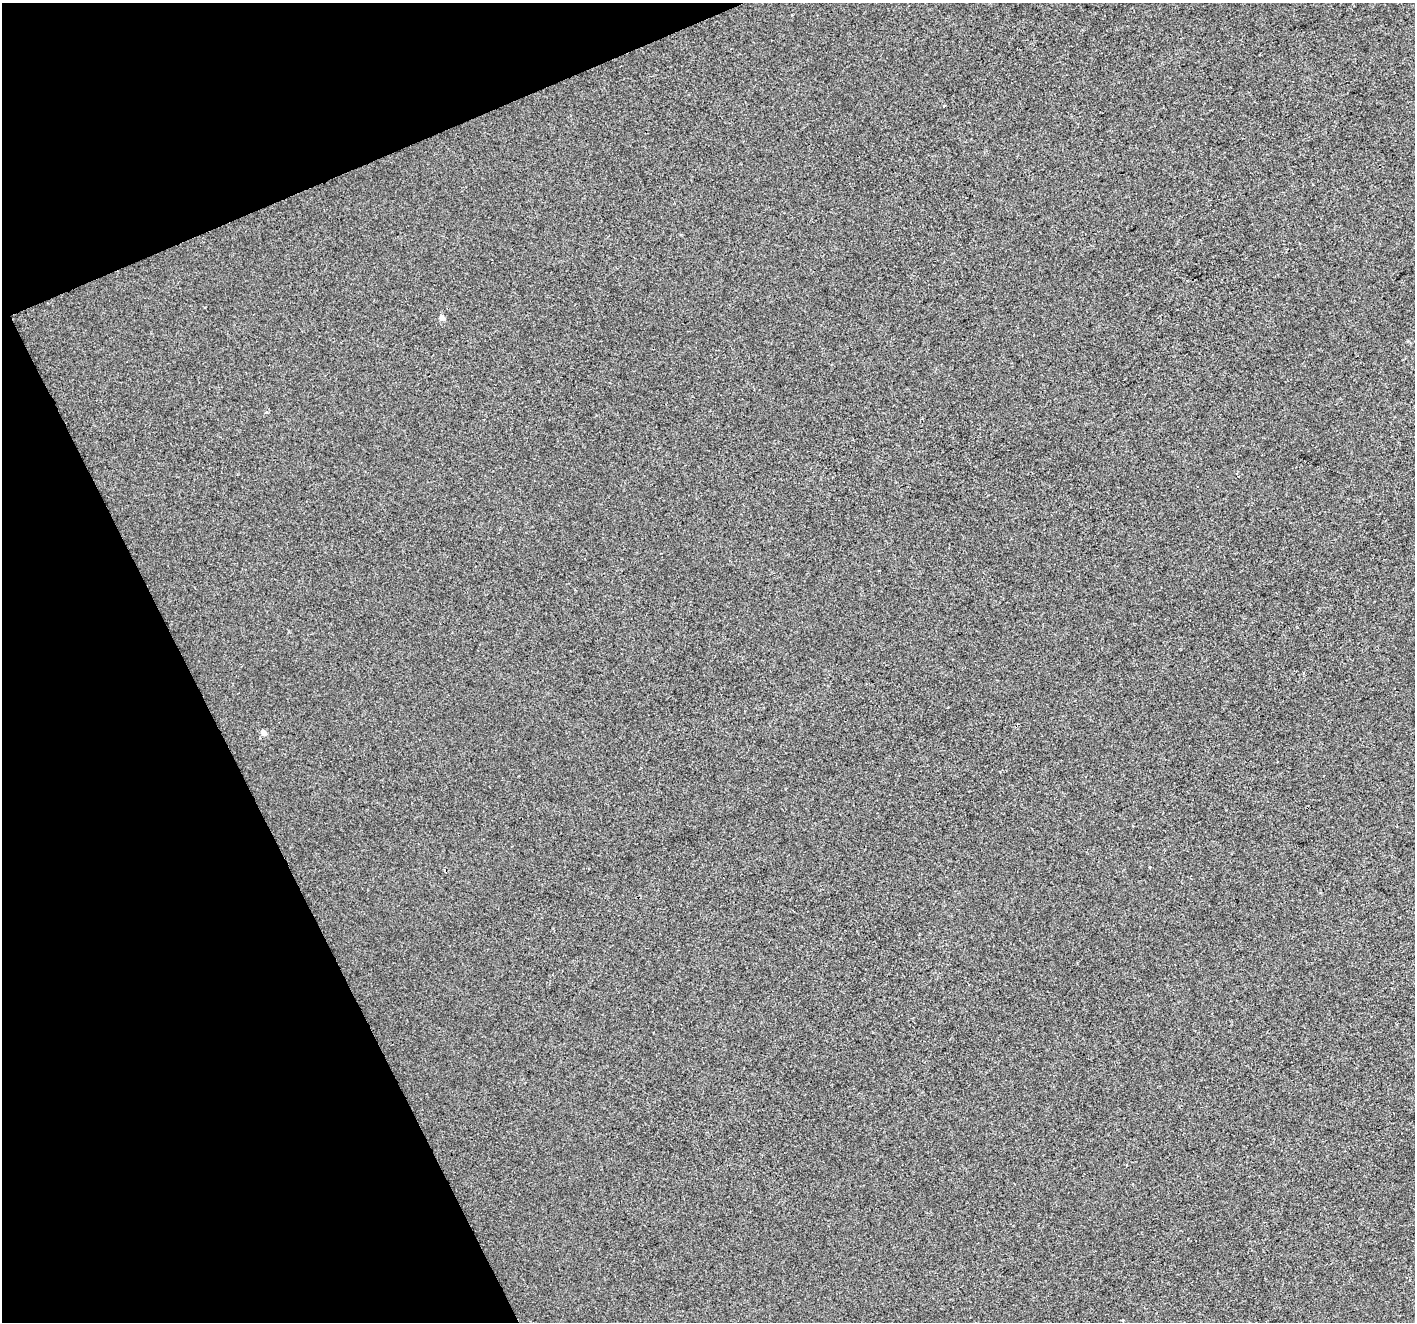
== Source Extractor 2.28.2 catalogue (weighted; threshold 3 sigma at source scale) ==
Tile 5 of 4 x 4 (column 1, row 2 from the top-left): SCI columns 2-1414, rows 2787-4106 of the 5653 x 5515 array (HDU 1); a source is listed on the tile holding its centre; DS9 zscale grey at full resolution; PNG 1417 x 1324 px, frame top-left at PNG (2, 3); no overlay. Shown black and unused: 20% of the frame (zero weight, under 2 of 3 exposures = <1% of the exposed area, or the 3 px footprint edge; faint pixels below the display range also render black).
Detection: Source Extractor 2.28.2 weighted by HDU 2 'WHT'; one run over the whole footprint, this tile lists its part. Background -2.72e-04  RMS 0.0056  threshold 0.025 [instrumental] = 3 sigma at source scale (4.5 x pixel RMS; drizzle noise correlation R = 1.50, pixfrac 1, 0.0396/0.0396 arcsec/px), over >= 5 px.
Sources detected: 4; all 4 listed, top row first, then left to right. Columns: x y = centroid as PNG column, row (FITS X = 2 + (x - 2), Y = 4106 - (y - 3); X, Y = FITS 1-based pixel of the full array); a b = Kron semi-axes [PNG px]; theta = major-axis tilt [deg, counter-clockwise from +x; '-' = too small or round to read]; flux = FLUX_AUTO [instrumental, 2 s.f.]
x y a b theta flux
944 106 3 3 - 2.4
442 318 5 4 - 3.5
264 733 6 5 - 3.7
1149 867 3 3 - 1